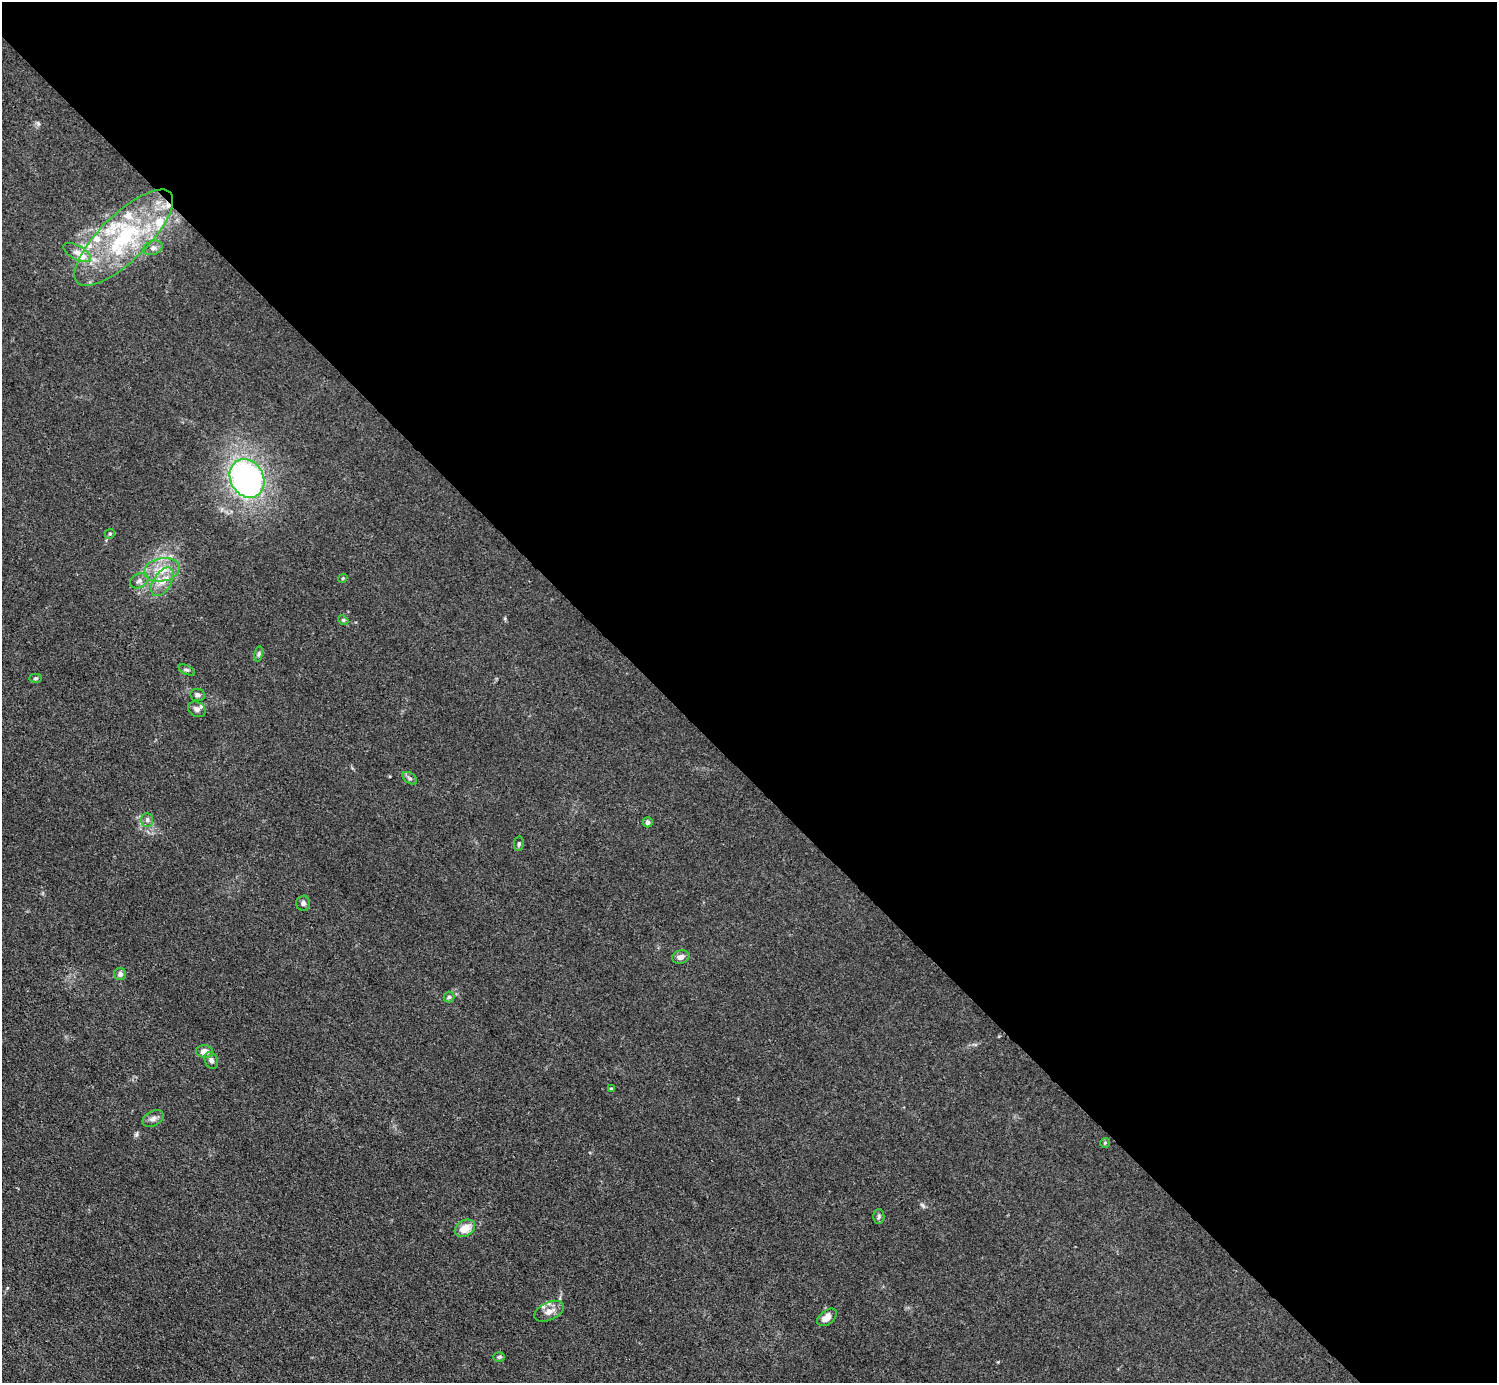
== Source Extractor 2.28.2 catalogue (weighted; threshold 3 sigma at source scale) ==
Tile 8 of 4 x 4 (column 4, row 2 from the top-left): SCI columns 4487-5981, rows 3065-4445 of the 5984 x 5984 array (HDU 1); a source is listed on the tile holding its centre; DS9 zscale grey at full resolution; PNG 1499 x 1385 px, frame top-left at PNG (2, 2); each listed source drawn as its Kron ellipse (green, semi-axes under 4 px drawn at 4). Shown black and unused: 56% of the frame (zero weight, under 3 of 4 exposures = <1% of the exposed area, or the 3 px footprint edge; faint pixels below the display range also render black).
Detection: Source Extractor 2.28.2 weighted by HDU 2 'WHT'; one run over the whole footprint, this tile lists its part. Background 0.0445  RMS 0.0054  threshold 0.0244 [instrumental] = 3 sigma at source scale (4.5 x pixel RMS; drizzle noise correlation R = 1.50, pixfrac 1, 0.05/0.05 arcsec/px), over >= 5 px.
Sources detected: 42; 1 cosmic-ray / hot-pixel residue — neither listed nor drawn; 8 inside a brighter listed object's ellipse — not listed separately; the other 33 listed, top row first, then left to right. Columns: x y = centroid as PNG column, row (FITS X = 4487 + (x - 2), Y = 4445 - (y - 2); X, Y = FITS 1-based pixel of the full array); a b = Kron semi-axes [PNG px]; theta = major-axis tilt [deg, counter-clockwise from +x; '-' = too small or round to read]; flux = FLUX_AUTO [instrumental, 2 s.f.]
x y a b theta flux
124 238 65 23 44 61
153 248 10 7 20 2
77 252 15 7 -28 3.6
247 478 20 16 -60 130
110 534 5 4 - 0.72
162 570 18 11 11 9.7
343 578 4 3 - 0.5
139 581 10 7 28 2.1
162 582 16 9 58 6.1
343 620 5 4 - 0.73
259 654 8 4 81 0.96
187 670 8 4 -26 1
35 678 6 4 2 0.85
198 695 7 6 - 1.6
197 709 9 7 -29 2.2
410 778 8 5 -35 1.2
147 820 7 6 - 1.4
648 822 5 5 - 2.2
519 844 7 4 80 0.99
303 903 7 7 - 1.5
681 957 9 6 14 2.6
120 974 6 6 - 2.1
449 997 5 5 - 0.95
205 1051 8 6 -6 4.8
211 1060 9 6 -68 1.7
611 1089 4 4 - 0.64
153 1118 11 7 28 2.3
1105 1143 5 5 - 0.6
879 1216 7 5 90 1.2
465 1228 11 8 30 6.6
549 1311 16 9 24 4.2
827 1317 11 7 38 4.4
499 1357 6 4 1 0.86